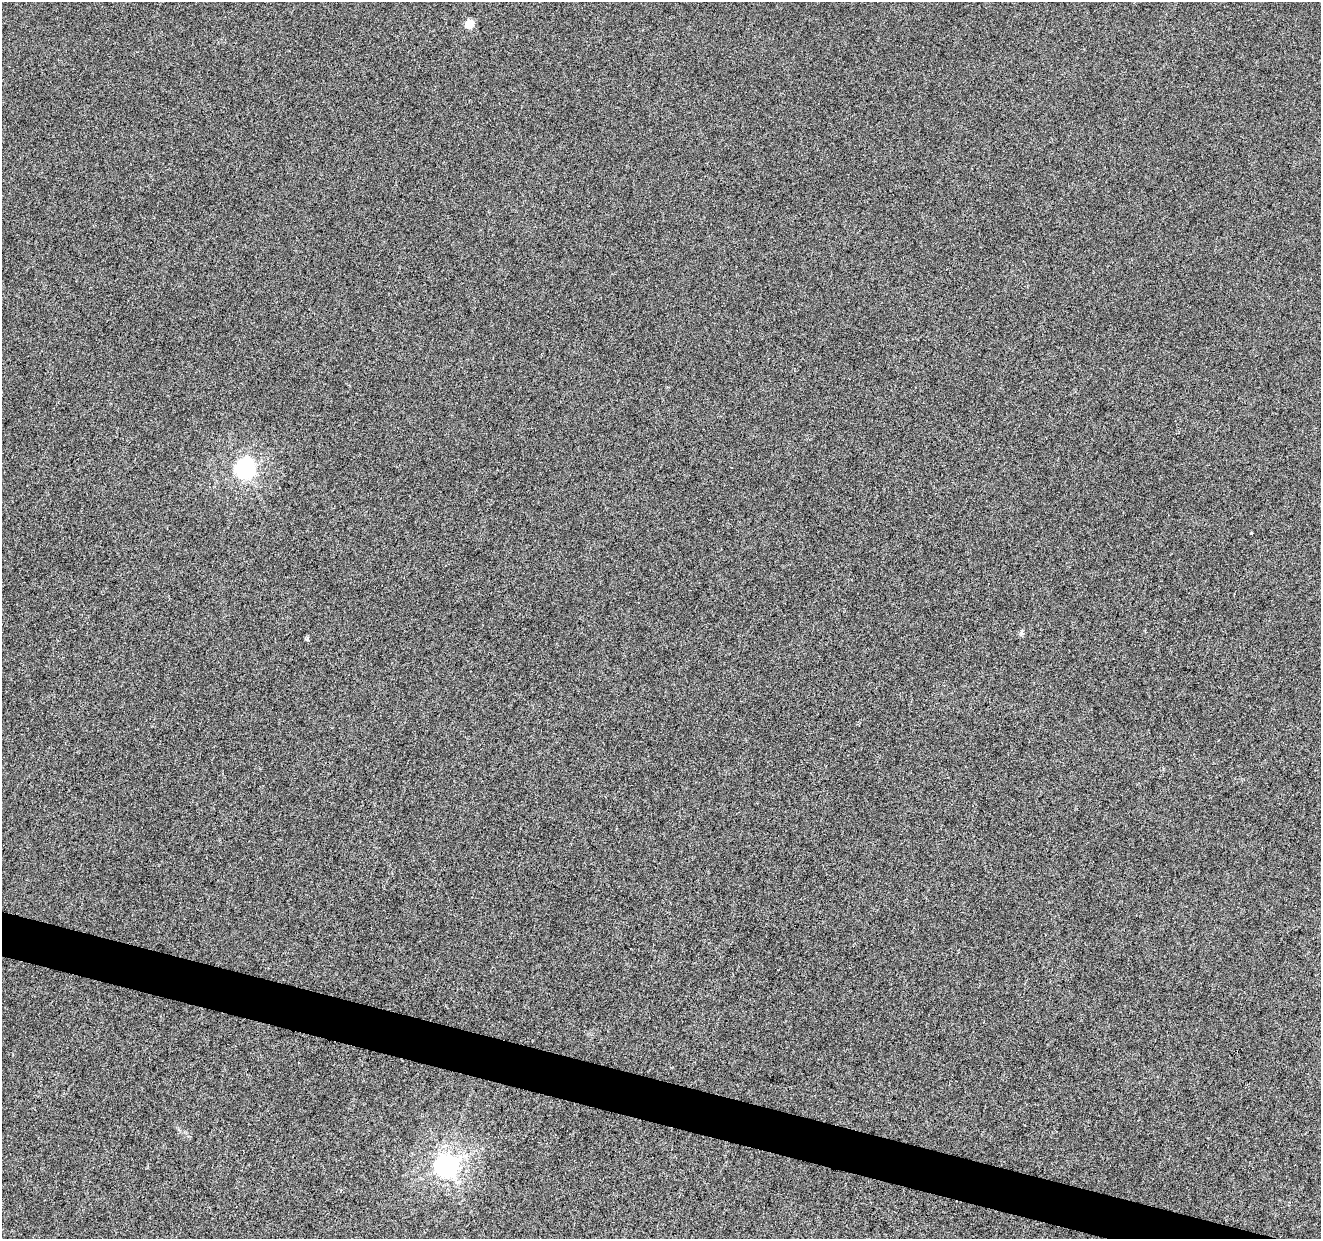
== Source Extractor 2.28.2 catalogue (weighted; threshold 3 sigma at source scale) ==
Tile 6 of 4 x 4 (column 2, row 2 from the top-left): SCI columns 1326-2644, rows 2757-3993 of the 5282 x 5449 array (HDU 1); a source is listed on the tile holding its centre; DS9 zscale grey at full resolution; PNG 1323 x 1241 px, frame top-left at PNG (2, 2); no overlay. Shown black and unused: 3% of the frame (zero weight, under 3 of 6 exposures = <1% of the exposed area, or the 3 px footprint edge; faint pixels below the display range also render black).
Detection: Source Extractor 2.28.2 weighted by HDU 2 'WHT'; one run over the whole footprint, this tile lists its part. Background 6.64e-04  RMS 0.0022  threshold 0.00885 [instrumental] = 3 sigma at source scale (4.09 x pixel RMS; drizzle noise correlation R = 1.36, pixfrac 0.8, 0.0396/0.0396 arcsec/px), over >= 5 px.
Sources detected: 6; all 6 listed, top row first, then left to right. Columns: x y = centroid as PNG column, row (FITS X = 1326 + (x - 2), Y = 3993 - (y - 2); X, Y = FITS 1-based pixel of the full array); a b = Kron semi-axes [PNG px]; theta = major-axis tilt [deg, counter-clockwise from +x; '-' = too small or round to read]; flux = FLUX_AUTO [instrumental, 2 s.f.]
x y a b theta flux
469 24 7 6 - 2.8
245 469 9 8 - 48
1251 533 3 2 - 0.17
1022 632 7 5 -89 0.55
307 639 6 4 47 0.28
447 1166 9 9 - 81